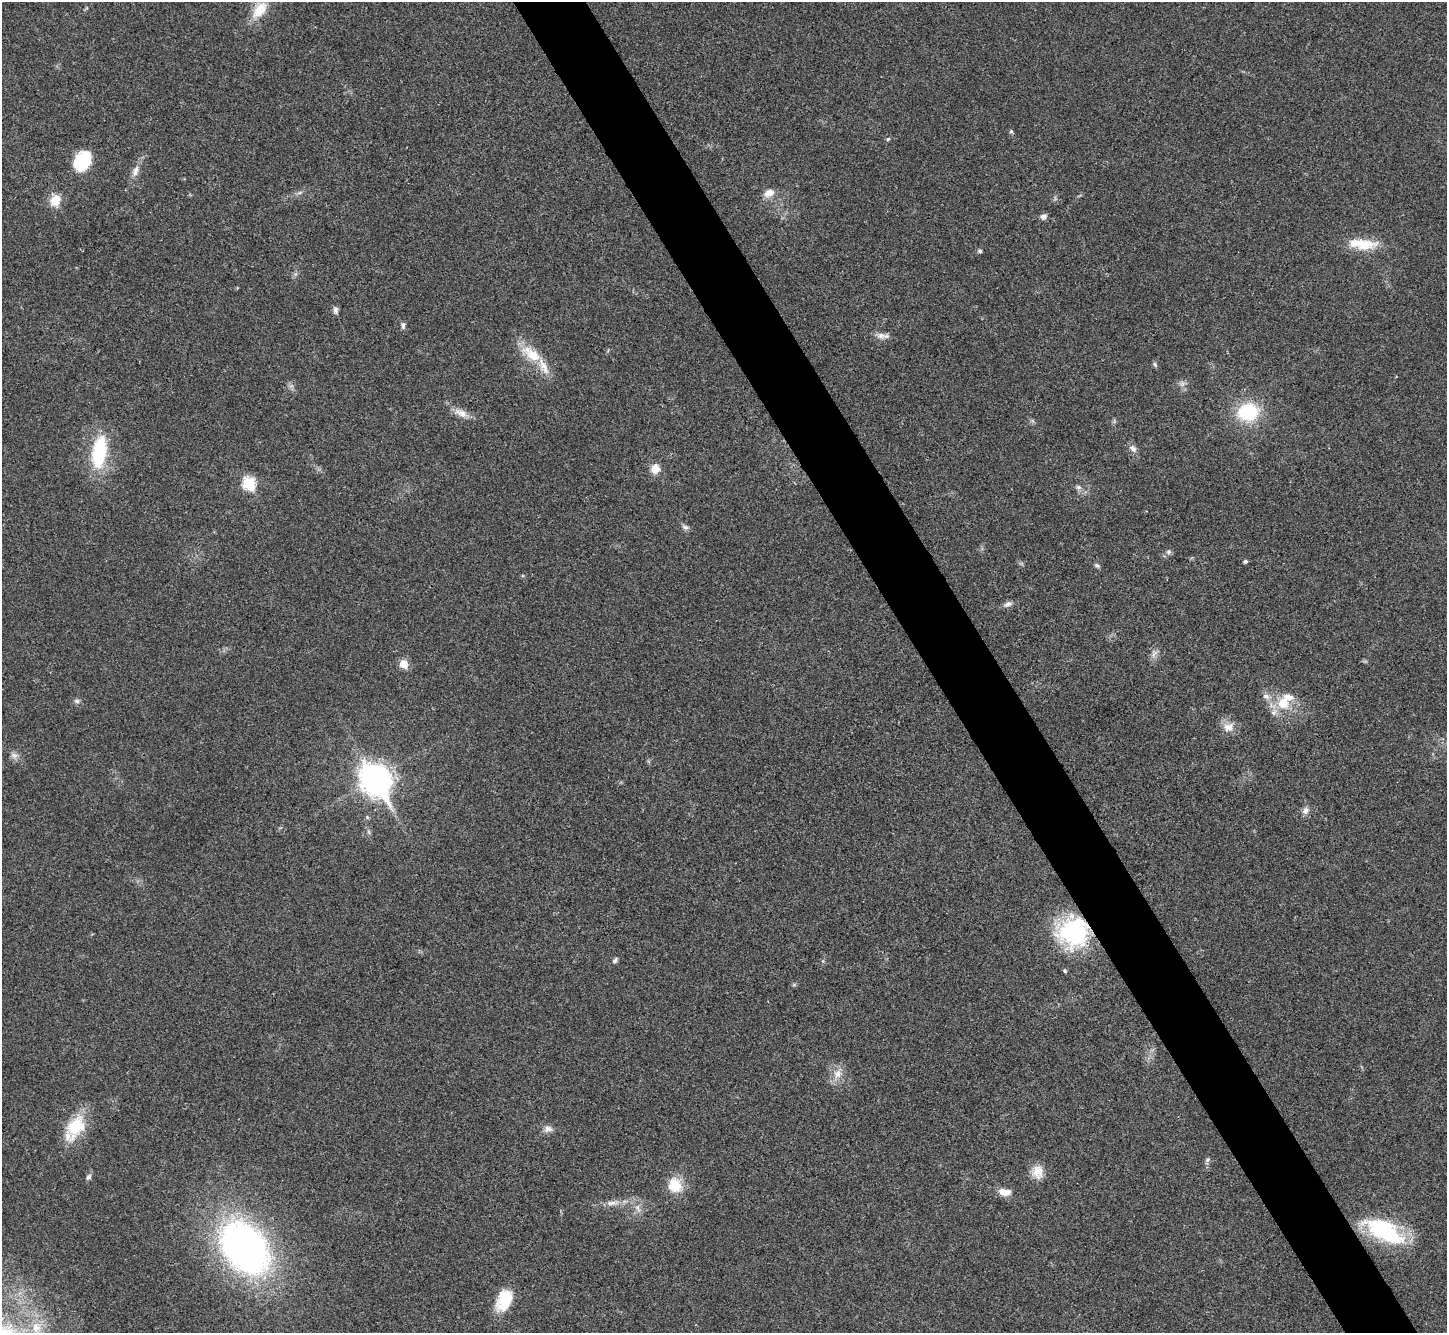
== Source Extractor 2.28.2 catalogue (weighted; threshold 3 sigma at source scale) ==
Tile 6 of 4 x 4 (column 2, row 2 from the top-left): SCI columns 1451-2895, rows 2958-4288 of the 5788 x 5779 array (HDU 1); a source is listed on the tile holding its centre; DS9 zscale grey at full resolution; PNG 1449 x 1335 px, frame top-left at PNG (2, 2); no overlay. Shown black and unused: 5% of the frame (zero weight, under 3 of 4 exposures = <1% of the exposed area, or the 3 px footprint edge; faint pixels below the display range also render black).
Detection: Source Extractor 2.28.2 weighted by HDU 2 'WHT'; one run over the whole footprint, this tile lists its part. Background 0.0209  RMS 0.0039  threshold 0.0177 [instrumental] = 3 sigma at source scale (4.5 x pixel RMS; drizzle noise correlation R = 1.50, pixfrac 1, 0.05/0.05 arcsec/px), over >= 5 px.
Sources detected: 54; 3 inside a brighter listed object's ellipse — not listed separately; the other 51 listed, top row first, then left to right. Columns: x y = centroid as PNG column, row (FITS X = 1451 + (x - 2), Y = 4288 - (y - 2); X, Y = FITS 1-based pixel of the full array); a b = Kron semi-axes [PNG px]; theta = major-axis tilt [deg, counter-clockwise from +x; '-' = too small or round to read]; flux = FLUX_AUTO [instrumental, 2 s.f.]
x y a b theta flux
260 10 23 12 51 8.9
1011 132 6 4 -69 0.63
888 139 5 4 - 0.55
82 161 22 15 67 16
135 171 15 8 70 2.8
769 193 13 9 22 3.4
55 200 13 10 67 6.3
1043 217 7 6 - 1.5
1363 244 33 14 0 11
980 251 5 4 - 0.87
336 310 10 6 -83 1.3
403 326 9 5 90 1.1
881 336 13 8 -1 2.3
532 354 32 13 -36 11
1155 364 7 4 -71 0.67
1248 412 18 14 10 25
461 413 21 9 -23 3.8
1133 449 11 7 -53 1.8
99 452 43 18 81 23
655 469 10 9 - 4.4
249 483 7 6 - 33
1078 487 8 6 -14 1.1
685 527 9 6 -26 1.2
1169 552 8 4 82 0.78
1245 561 4 4 - 0.83
1097 565 7 5 -26 0.84
1008 604 11 6 24 1.6
1154 654 13 6 57 1.6
404 664 6 5 - 8.6
77 701 8 6 -16 0.99
1283 703 19 18 - 10
1228 727 15 11 -3 3.8
14 755 11 7 -27 1.8
376 779 14 9 -57 540
1305 811 10 8 58 1.9
1074 932 37 33 16 40
615 960 8 5 63 0.91
1065 971 5 4 - 0.58
837 1074 12 10 56 3.6
76 1127 32 19 60 16
548 1129 12 9 0 2
1207 1160 6 5 - 0.76
1038 1172 18 13 -81 4.9
89 1177 8 6 58 1
675 1185 21 18 -70 8.2
1005 1192 15 8 -6 4.2
611 1203 15 6 7 2.5
638 1208 13 6 -68 2.1
1384 1231 40 18 -30 43
245 1248 47 33 -50 190
504 1300 27 17 65 11
Overlapping masked pixels (flux is a lower limit): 1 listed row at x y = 1074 932